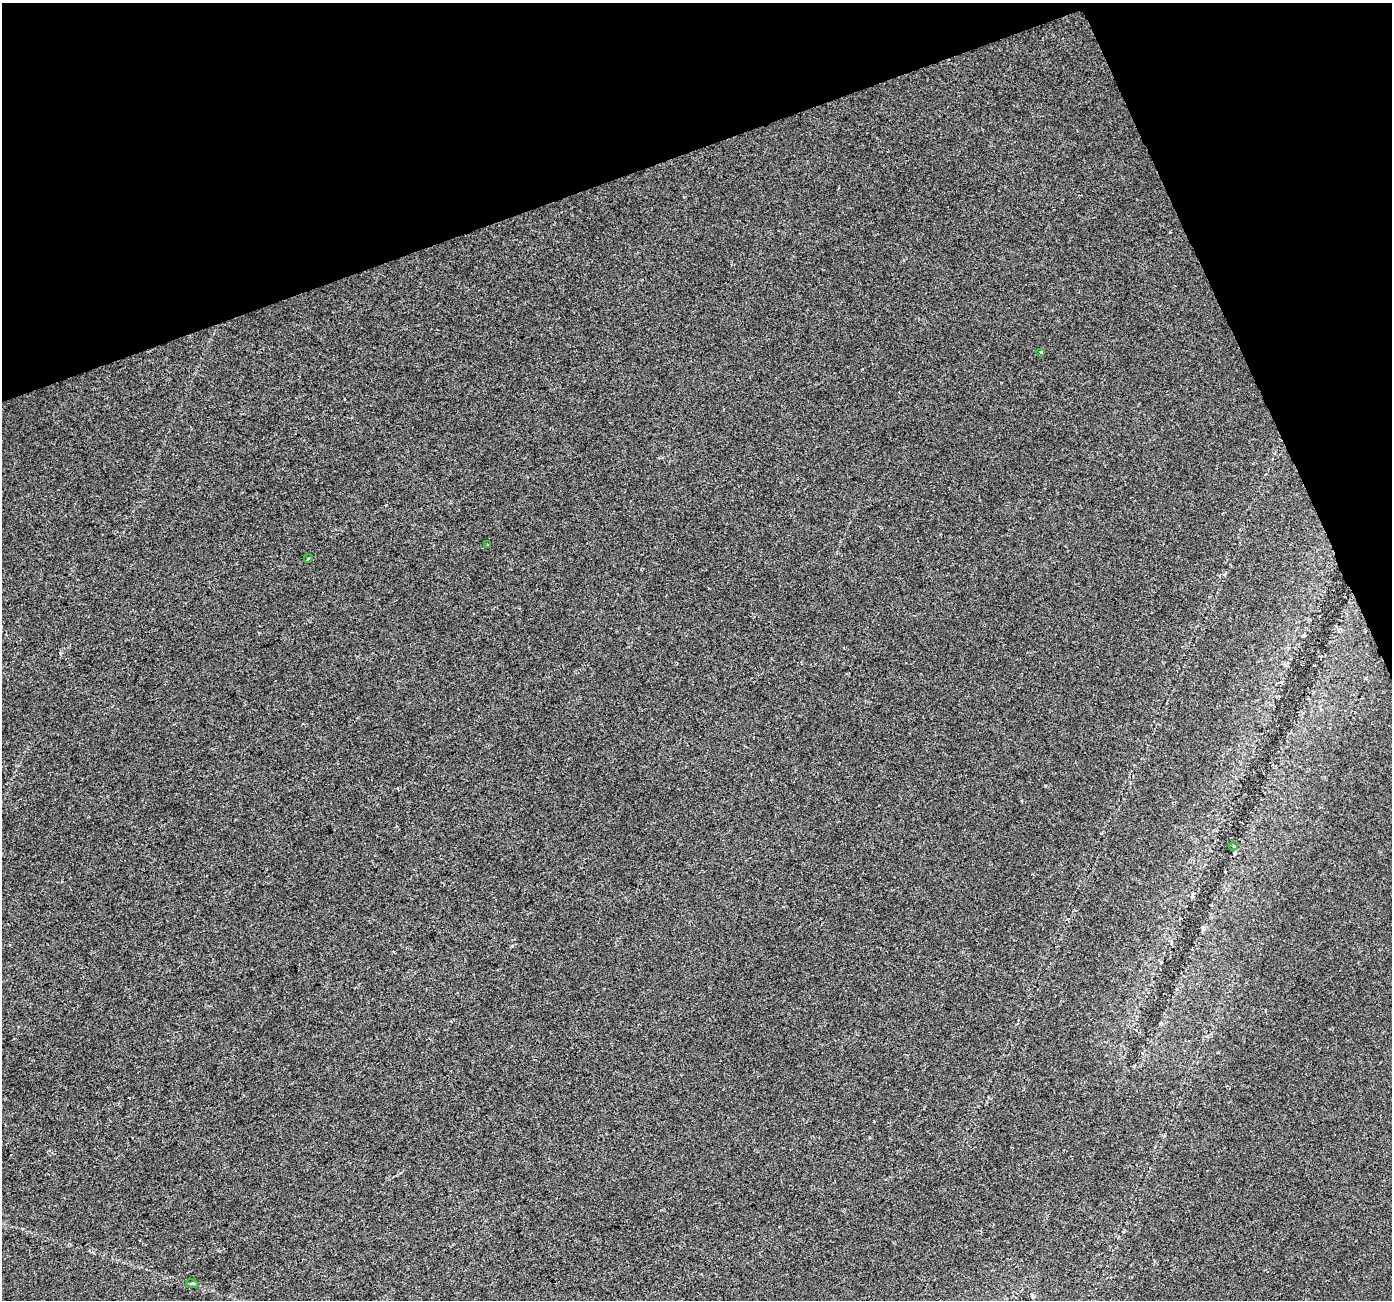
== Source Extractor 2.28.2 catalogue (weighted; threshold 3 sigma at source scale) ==
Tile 3 of 4 x 4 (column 3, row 1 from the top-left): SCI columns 2779-4168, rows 3973-5270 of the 5558 x 5405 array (HDU 1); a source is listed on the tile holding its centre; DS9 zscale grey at full resolution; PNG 1394 x 1302 px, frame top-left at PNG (2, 3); each listed source drawn as its Kron ellipse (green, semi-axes under 4 px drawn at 4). Shown black and unused: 18% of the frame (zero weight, under 2 of 3 exposures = <1% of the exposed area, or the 3 px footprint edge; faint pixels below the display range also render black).
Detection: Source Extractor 2.28.2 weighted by HDU 2 'WHT'; one run over the whole footprint, this tile lists its part. Background 0.0289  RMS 0.0048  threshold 0.0215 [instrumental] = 3 sigma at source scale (4.5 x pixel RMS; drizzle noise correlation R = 1.50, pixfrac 1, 0.0396/0.0396 arcsec/px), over >= 5 px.
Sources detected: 5; all 5 listed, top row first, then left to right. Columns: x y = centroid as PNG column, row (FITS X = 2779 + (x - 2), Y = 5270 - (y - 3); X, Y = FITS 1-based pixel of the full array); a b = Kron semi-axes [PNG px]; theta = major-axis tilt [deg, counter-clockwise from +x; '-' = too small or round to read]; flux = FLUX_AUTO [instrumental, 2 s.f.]
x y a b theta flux
1041 352 3 3 - 1.4
488 545 3 2 - 1.1
308 558 4 3 - 0.53
1234 846 4 3 - 0.44
192 1283 6 4 -18 0.68